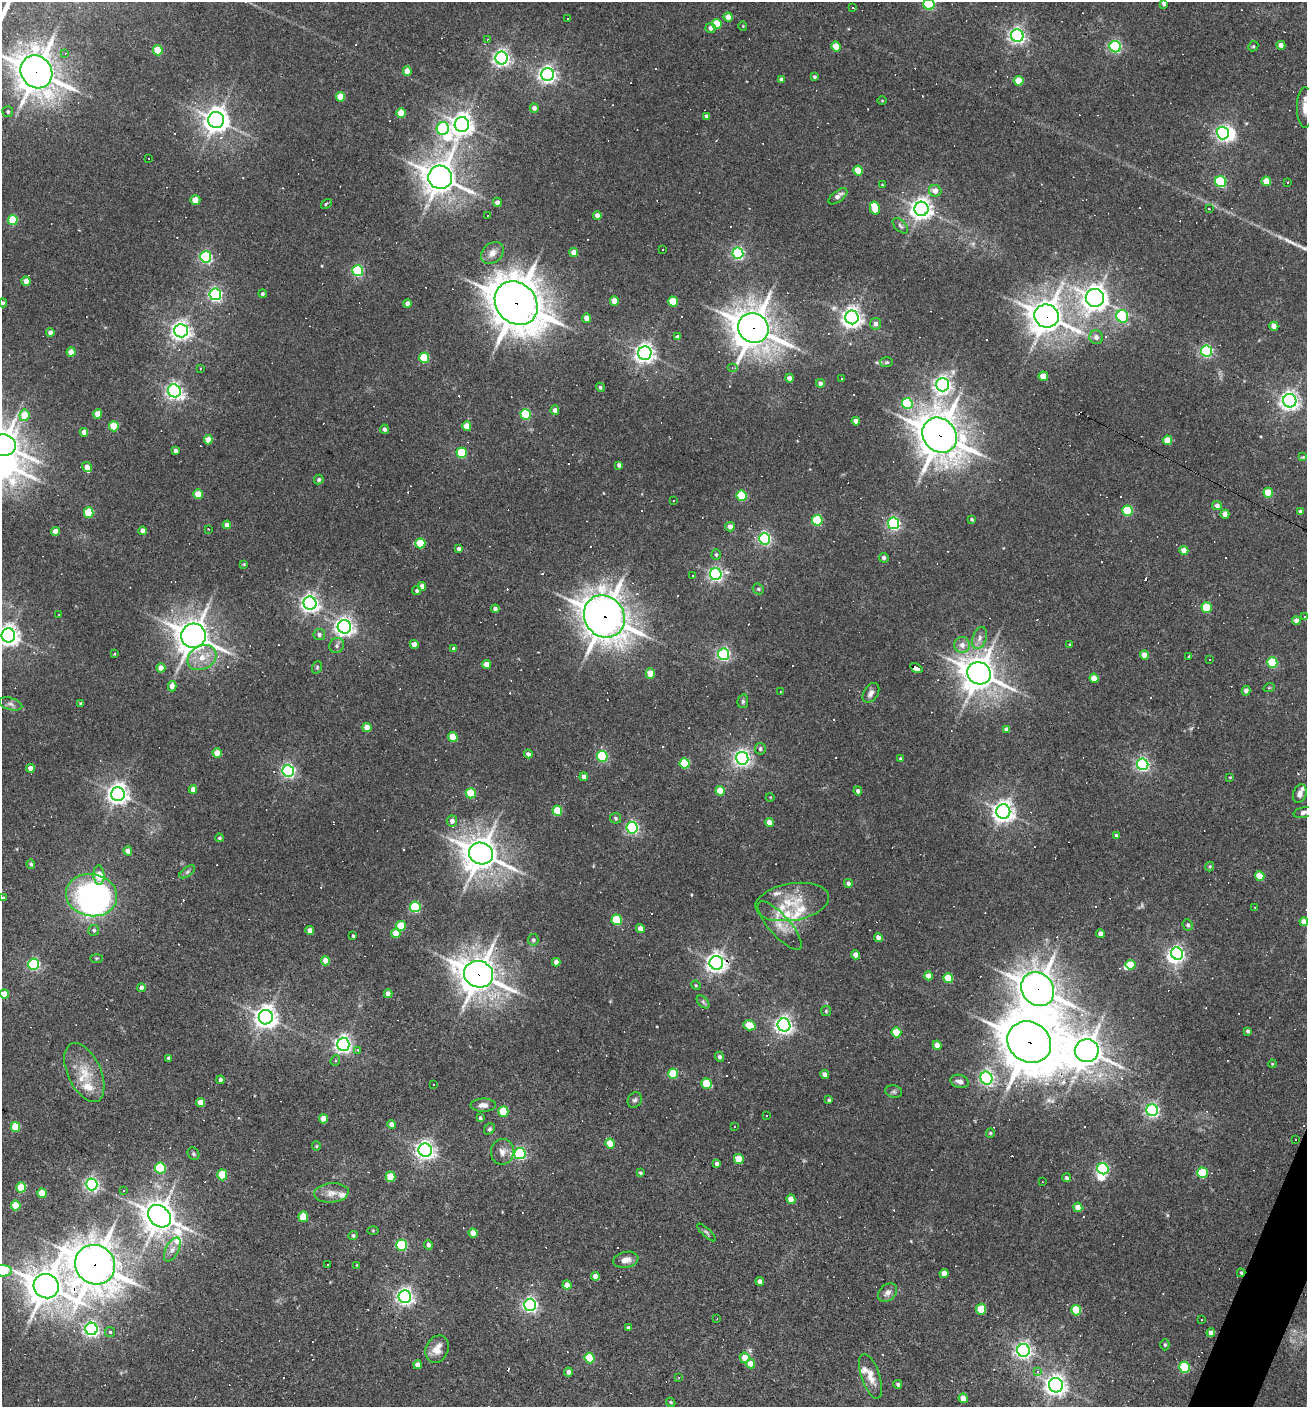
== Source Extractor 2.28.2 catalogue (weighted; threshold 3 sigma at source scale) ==
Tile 6 of 4 x 4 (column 2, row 2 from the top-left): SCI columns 1577-2881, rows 2809-4213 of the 5628 x 5617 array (HDU 1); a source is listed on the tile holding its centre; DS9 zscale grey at full resolution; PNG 1309 x 1409 px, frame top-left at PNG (2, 2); each listed source drawn as its Kron ellipse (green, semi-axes under 4 px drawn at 4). Shown black and unused: <1% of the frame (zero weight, under 3 of 4 exposures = <1% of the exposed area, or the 3 px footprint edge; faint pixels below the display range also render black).
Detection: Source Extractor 2.28.2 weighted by HDU 2 'WHT'; one run over the whole footprint, this tile lists its part. Background 0.0388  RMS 0.0052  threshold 0.0232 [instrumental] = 3 sigma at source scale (4.5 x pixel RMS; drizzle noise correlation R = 1.50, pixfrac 1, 0.05/0.05 arcsec/px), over >= 5 px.
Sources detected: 470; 2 too faint to see at this stretch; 6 inside a brighter object's white glare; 81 cosmic-ray / hot-pixel residue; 2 long thin detections or spike segments (spike, bleed or trail) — neither listed nor drawn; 13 inside a brighter listed object's ellipse — not listed separately; the other 366 listed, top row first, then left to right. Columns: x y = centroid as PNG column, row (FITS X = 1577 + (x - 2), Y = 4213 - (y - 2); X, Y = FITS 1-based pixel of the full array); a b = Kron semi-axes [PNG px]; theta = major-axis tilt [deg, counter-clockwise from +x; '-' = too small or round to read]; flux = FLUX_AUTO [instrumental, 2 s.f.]
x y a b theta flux
1164 3 4 4 - 2.1
929 4 5 5 - 57
852 8 3 2 - 0.55
728 17 4 4 - 5.4
568 18 3 3 - 1.8
717 24 5 5 - 15
743 26 5 3 - 0.42
710 28 5 5 - 2.2
1017 36 6 6 - 180
487 39 3 3 - 0.46
1281 45 4 4 - 3.4
836 46 5 4 - 12
1253 46 5 4 - 0.65
1115 47 6 5 - 82
158 50 5 5 - 13
65 53 4 3 - 0.94
502 58 6 6 - 200
407 71 4 4 - 4.7
36 72 17 15 -55 970
548 74 6 6 - 210
814 77 4 4 - 0.92
781 79 4 3 - 2.1
1019 81 5 5 - 11
340 97 5 4 - 11
882 101 4 3 - 0.42
534 108 4 4 - 2.1
1305 108 20 8 90 5.4
8 112 5 5 - 1.2
401 113 5 4 - 11
707 116 4 4 - 1.7
216 120 8 8 - 510
462 124 7 7 - 430
443 128 6 6 - 46
1223 133 6 6 - 120
148 159 3 3 - 3.1
858 171 5 4 - 14
440 177 12 11 - 830
1266 181 5 4 - 9.5
1221 182 5 5 - 53
1287 182 3 2 - 0.6
882 185 4 3 - 0.47
935 191 6 5 - 4.4
838 196 11 5 38 2.8
195 200 5 4 - 8.6
497 202 5 4 - 2.6
327 204 6 3 35 0.99
875 208 6 5 - 13
921 209 7 7 - 350
1209 209 3 2 - 0.47
488 215 3 3 - 1.2
597 216 4 4 - 2.9
13 220 5 5 - 22
900 226 9 5 -45 1.4
662 249 3 2 - 0.7
574 252 4 4 - 4.5
492 253 12 9 44 4.2
738 253 5 5 - 92
206 257 6 5 - 82
358 271 5 5 - 59
26 281 4 4 - 5.4
215 294 6 5 - 110
262 294 4 4 - 1
1095 298 9 9 - 460
614 301 5 4 - 8.6
673 302 5 5 - 20
3 303 4 4 - 0.82
407 303 4 4 - 3.3
516 303 23 19 -47 1500
1047 316 12 11 - 840
1122 316 6 6 - 48
852 317 7 6 - 320
587 318 4 4 - 4.9
876 324 6 5 - 2.5
1274 326 4 4 - 5
753 328 15 14 - 1100
181 331 7 6 - 280
50 332 4 4 - 2.4
677 337 4 3 - 1.5
1096 337 7 6 - 2.6
1206 351 5 5 - 80
71 352 4 4 - 6.1
645 353 7 6 - 280
424 358 5 5 - 26
887 362 6 5 - 0.84
732 368 5 3 - 0.71
200 369 4 2 - 0.37
1043 376 5 4 - 6.7
789 378 4 4 - 3
842 378 2 2 - 0.4
820 383 4 4 - 2
943 385 7 6 - 210
600 387 5 4 - 1.1
174 391 7 6 - 180
1290 401 7 6 - 250
907 403 5 5 - 48
555 410 4 4 - 2.6
98 414 4 4 - 8.5
526 414 5 5 - 35
24 415 6 5 - 10
856 421 4 4 - 3.8
114 426 5 5 - 20
467 426 5 4 - 8.6
384 429 4 4 - 1.6
84 432 4 4 - 3.7
940 435 18 16 -48 1300
208 440 5 4 - 7.5
1167 440 5 4 - 9.1
3 445 13 10 -13 760
175 451 4 4 - 1.9
462 453 5 5 - 30
1303 457 4 4 - 0.63
619 465 4 4 - 1.8
87 467 5 4 - 3.2
319 480 5 4 - 1.1
1268 493 5 4 - 12
198 494 5 4 - 12
741 496 5 5 - 29
674 501 3 3 - 2.3
1217 506 5 4 - 2.1
1128 511 5 5 - 32
1301 512 4 4 - 2
89 513 5 5 - 22
1225 514 4 4 - 5.3
972 519 4 3 - 0.89
817 520 5 5 - 37
893 523 6 5 - 98
227 525 4 4 - 3.7
730 527 5 4 - 3.1
208 529 3 2 - 0.71
55 531 4 4 - 5.3
143 531 4 4 - 4.1
764 539 6 5 - 110
420 543 5 5 - 18
459 549 4 4 - 2.2
1184 550 4 4 - 5.7
716 554 5 4 - 0.9
884 558 5 5 - 1.7
244 564 4 3 - 0.51
716 574 6 5 - 130
693 575 2 2 - 0.39
422 586 4 4 - 3.7
758 589 6 5 - 0.82
417 591 4 4 - 1
310 603 7 6 - 220
1207 608 5 5 - 25
495 609 4 4 - 1.9
59 614 3 2 - 0.46
604 616 22 19 -53 860
1304 616 3 2 - 0.73
1296 621 4 4 - 4.1
344 627 7 6 - 240
8 635 7 7 - 340
319 635 6 5 - 1.8
193 636 12 12 - 710
980 638 11 6 71 2.8
414 644 4 4 - 5
337 645 8 7 - 1.6
962 645 8 8 - 3.3
1070 645 4 3 - 0.76
454 649 4 4 - 1.8
114 654 3 3 - 3.3
724 654 5 5 - 100
1144 655 4 4 - 5.6
1189 656 3 3 - 4.6
202 658 15 11 27 8.4
1210 659 2 2 - 0.44
1272 663 5 5 - 37
487 664 4 4 - 5.6
317 667 6 4 70 0.8
161 668 4 4 - 6.1
916 668 7 4 -29 49
650 673 5 4 - 8.5
979 673 12 11 - 980
1094 678 4 4 - 9.1
172 686 5 4 - 4.1
1269 688 6 3 19 0.55
1246 691 5 4 - 2.1
780 692 2 2 - 0.34
871 693 11 7 58 2.6
743 701 7 5 78 1.1
10 704 12 6 -15 1.9
81 704 3 3 - 1.1
367 727 4 4 - 5.9
1007 729 4 4 - 2.6
453 737 5 4 - 11
760 749 6 5 - 1.3
217 753 4 4 - 7.2
528 754 4 4 - 2.9
602 756 5 5 - 53
742 758 6 6 - 190
901 759 4 4 - 1.3
685 763 5 5 - 29
1143 764 6 5 - 110
30 768 4 4 - 5.6
288 771 6 5 - 120
584 777 4 4 - 2.5
1230 777 3 3 - 0.45
193 789 4 4 - 4.3
720 791 5 4 - 12
858 791 4 4 - 1.7
471 793 5 5 - 20
118 794 7 7 - 350
1300 794 9 6 71 2.6
770 797 4 3 - 0.41
557 811 5 5 - 20
1003 812 7 7 - 350
1304 812 10 5 14 1.9
616 818 5 5 - 1.1
452 821 5 5 - 2.6
770 823 4 4 - 5.8
632 828 6 5 - 95
1116 835 4 3 - 0.74
219 838 4 3 - 0.74
128 851 4 4 - 3
481 854 12 11 - 960
31 864 5 3 - 1.1
1210 867 5 4 - 0.68
187 872 9 4 36 1.2
99 875 10 5 -87 12
1260 876 5 4 - 14
848 883 4 4 - 1.6
92 895 26 21 -11 140
3 898 4 4 - 0.77
792 902 37 18 9 19
415 907 5 5 - 40
1255 907 3 2 - 0.39
617 920 5 5 - 30
1304 922 4 4 - 5.3
1188 925 6 5 - 1.2
401 926 5 5 - 16
780 926 31 10 -49 7.9
640 928 4 4 - 3.9
94 930 5 5 - 1.1
310 931 4 4 - 4.9
396 933 5 4 - 9.4
1100 934 4 4 - 3.4
353 936 3 3 - 0.76
878 937 4 4 - 2.5
533 940 6 5 - 1.2
1177 954 6 5 - 140
856 955 4 4 - 4.3
96 958 6 3 0 0.56
325 961 5 4 - 5.5
556 962 4 4 - 2.6
716 963 7 7 - 290
34 964 5 5 - 78
1131 965 5 5 - 10
479 974 15 13 -19 880
928 976 4 4 - 4.6
948 978 5 4 - 15
696 985 5 4 - 0.63
142 988 4 4 - 2.9
1038 989 18 15 -49 980
4 994 4 4 - 7.2
388 994 4 4 - 4.5
703 1002 8 4 -46 1.2
826 1011 5 5 - 0.69
266 1017 7 7 - 420
749 1025 6 5 - 12
784 1025 6 6 - 220
1248 1031 4 4 - 1.3
896 1032 5 5 - 16
1029 1042 23 20 -32 2300
343 1044 7 6 - 210
937 1045 4 4 - 5.3
358 1050 4 3 - 1.4
1087 1051 12 11 - 850
719 1057 5 4 - 1.3
168 1058 4 3 - 1.1
335 1060 5 4 - 0.86
1272 1064 4 3 - 0.48
84 1073 31 16 -65 14
673 1074 5 5 - 24
824 1074 4 4 - 2.8
986 1078 6 6 - 100
220 1080 4 4 - 1.6
960 1081 9 6 -16 2.4
707 1084 5 5 - 17
434 1085 3 2 - 0.52
894 1091 8 6 -13 1.2
635 1100 8 6 59 1.3
829 1100 4 3 - 0.9
200 1102 4 4 - 6.5
483 1105 13 6 1 3
1152 1110 6 6 - 120
503 1112 5 5 - 24
767 1115 3 3 - 1
480 1118 4 3 - 1.1
323 1119 4 4 - 5.8
392 1124 4 4 - 3.6
734 1126 3 2 - 0.35
16 1127 5 4 - 19
489 1129 6 5 - 0.89
990 1133 4 4 - 0.56
1296 1139 2 2 - 0.49
610 1144 5 4 - 10
316 1146 4 4 - 0.57
425 1150 7 6 - 270
502 1152 13 11 80 3.9
193 1154 7 5 -55 1.1
520 1154 5 5 - 74
739 1159 5 4 - 13
717 1163 4 4 - 1.5
160 1168 5 5 - 42
1103 1169 6 5 - 70
640 1173 4 3 - 0.87
1202 1173 5 5 - 29
222 1175 5 5 - 22
391 1177 5 5 - 13
1067 1178 4 4 - 1
1042 1182 2 2 - 0.32
92 1184 6 5 - 130
21 1187 5 5 - 20
124 1191 3 2 - 0.87
42 1193 5 4 - 13
331 1193 17 9 5 4.7
791 1199 4 4 - 5.7
16 1206 5 5 - 15
1078 1207 4 4 - 5.4
159 1216 13 10 -43 790
303 1217 5 5 - 14
373 1230 5 4 - 0.49
706 1232 12 4 -43 1.1
473 1233 5 4 - 5.4
353 1236 5 4 - 0.98
402 1245 5 5 - 54
428 1245 5 4 - 2
172 1250 13 6 62 2.7
626 1260 13 8 12 3.9
95 1265 20 19 - 1300
328 1265 3 2 - 0.44
357 1265 4 2 - 0.35
3 1271 9 5 -4 40
944 1273 4 4 - 4.9
1241 1273 4 4 - 0.69
595 1276 4 4 - 4
760 1281 4 4 - 2.5
567 1285 4 4 - 4.8
46 1286 13 12 - 1000
888 1293 11 8 42 3
405 1297 6 6 - 210
530 1305 6 6 - 150
981 1309 5 5 - 12
1076 1310 5 5 - 18
717 1319 3 3 - 0.41
1201 1320 2 2 - 0.4
628 1328 4 3 - 1.5
91 1329 6 6 - 160
110 1332 5 5 - 0.7
1211 1333 4 4 - 3.2
1165 1345 6 4 -90 0.88
437 1349 14 11 64 5.5
1023 1350 6 6 - 190
589 1358 5 5 - 25
745 1358 5 5 - 7.3
750 1364 5 4 - 6
417 1365 4 4 - 2.9
1185 1367 5 5 - 35
1038 1371 4 3 - 2.4
568 1372 4 4 - 2.1
870 1376 23 9 -71 6.3
678 1377 3 3 - 0.48
898 1384 4 4 - 1.3
1056 1385 7 7 - 330
963 1398 5 4 - 6.2
671 1402 5 4 - 0.69
Overlapping masked pixels (flux is a lower limit): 16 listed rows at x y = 36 72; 516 303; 1047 316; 753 328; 940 435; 604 616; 193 636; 916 668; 716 963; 479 974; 1038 989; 1029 1042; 1087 1051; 95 1265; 1241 1273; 46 1286
Isophote crosses this tile's border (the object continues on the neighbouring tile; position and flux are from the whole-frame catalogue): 11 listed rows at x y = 1164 3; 929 4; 36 72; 1305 108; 3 303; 3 445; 8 635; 1304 812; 3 898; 4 994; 3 1271